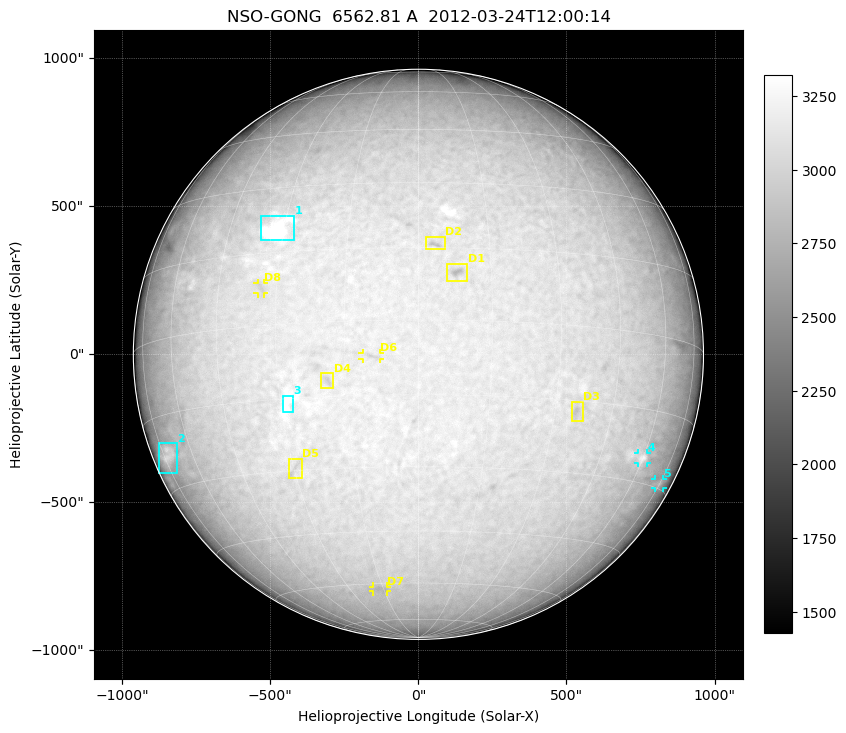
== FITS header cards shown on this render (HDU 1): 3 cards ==
TELESCOP= 'NSO-GONG'           / NSO/GONG Network
WAVELNTH=             6562.808 / [A] exact wavelength of obs
DATE-OBS= '2012-03-24T12:00:14' / Observation start date and time (UTC)

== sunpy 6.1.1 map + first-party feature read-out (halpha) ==
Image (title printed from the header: NSO-GONG  6562.81 A  2012-03-24T12:00:14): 2048 x 2048 px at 1.07 arcsec/px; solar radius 963 arcsec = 900 px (full disc in frame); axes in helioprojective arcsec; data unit not stated in the header (colour bar unlabelled)
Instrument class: HALPHA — H-alpha (6563 A) chromospheric image
Bright regions (plage): reference = the median radial profile (limb darkening/brightening removed); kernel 17 px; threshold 5 sigma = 204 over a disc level ~3038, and >= 1.075x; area >= 63 px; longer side >= 22 px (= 24 arcsec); searched inside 0.97 R_sun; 5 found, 5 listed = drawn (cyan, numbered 1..; 2 of them under ~29 arcsec drawn as corner ticks so the feature stays visible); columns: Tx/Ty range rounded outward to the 5 arcsec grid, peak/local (2 s.f.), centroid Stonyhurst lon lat
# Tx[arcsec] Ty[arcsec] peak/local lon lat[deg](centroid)
1 -535..-420 385..465 1.2 -32 +20
2 -880..-815 -400..-300 1.2 -73 -23
3 -460..-420 -200..-140 1.1 -28 -16
4 740..770 -370..-335 1.1 +60 -25
5 800..825 -455..-420 1.1 +75 -29
Dark features (filaments and sunspots): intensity divided by the median radial (limb-darkening) profile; local-median window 148 px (8% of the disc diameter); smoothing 5 px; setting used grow <= 0.95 with closing radius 7 px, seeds <= 0.88 or >= 162 px of the 54-px (= 58 arcsec) line detector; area >= 63 px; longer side >= 22 px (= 24 arcsec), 11 px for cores <= 0.7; searched inside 0.97 R_sun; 8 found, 8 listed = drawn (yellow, D1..; 3 of them under ~29 arcsec drawn as corner ticks so the feature stays visible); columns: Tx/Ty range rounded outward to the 5 arcsec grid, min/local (2 s.f., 1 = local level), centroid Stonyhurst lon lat
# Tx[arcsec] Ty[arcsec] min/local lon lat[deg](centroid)
D1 95..165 245..305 0.88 +8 +10
D2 25..90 355..395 0.9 +4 +16
D3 515..555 -225..-160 0.92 +35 -17
D4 -330..-285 -115..-65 0.92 -19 -12
D5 -440..-390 -420..-350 0.93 -30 -30
D6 -190..-130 -15..5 0.93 -10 -7
D7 -155..-105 -805..-785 0.94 -17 -62
D8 -545..-520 205..240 0.94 -34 +8
Off-limb: outside the limb everything is below the colour-scale floor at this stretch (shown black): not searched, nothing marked